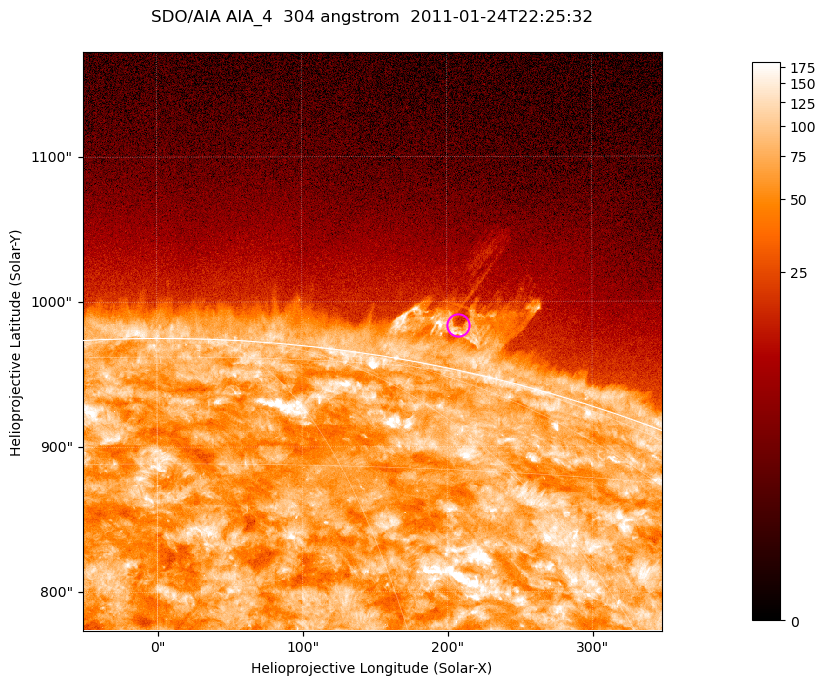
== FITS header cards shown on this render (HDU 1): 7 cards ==
TELESCOP= 'SDO/AIA '           / For AIA: SDO/AIA
INSTRUME= 'AIA_4   '           / For AIA: AIA_ATA1, AIA_ATA2, AIA_ATA3 or AIA_AT
WAVELNTH=                  304 / [angstrom] Wavelength
WAVEUNIT= 'angstrom'           / Wavelength unit: angstrom
DATE-OBS= '2011-01-24T22:25:32.125' / [ISO] Date when observation started; ISO 8
CTYPE1  = 'HPLN-TAN'           / CTYPE1; Typically HPLN
CTYPE2  = 'HPLT-TAN'           / CTYPE2; Typically HPLT

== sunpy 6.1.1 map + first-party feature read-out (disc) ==
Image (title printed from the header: SDO/AIA AIA_4  304 angstrom  2011-01-24T22:25:32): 665 x 665 px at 0.6 arcsec/px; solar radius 975 arcsec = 1625 px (partial field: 2.4% of the solar disc is inside the frame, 46% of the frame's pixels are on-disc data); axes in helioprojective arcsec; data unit not stated in the header (colour bar unlabelled)
Orientation: roll -0.132 deg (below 1 deg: not rotated)
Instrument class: DISC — disc imager (sunpy class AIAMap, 304 A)
Bright regions (active regions / flare kernels): reference = the on-disc median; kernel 5 px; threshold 5 sigma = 128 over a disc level ~72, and >= 1.15x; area >= 442 px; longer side >= 8 px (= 4.8 arcsec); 0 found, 0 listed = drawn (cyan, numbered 1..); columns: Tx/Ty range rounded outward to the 2 arcsec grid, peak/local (2 s.f.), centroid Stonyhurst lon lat
Off-limb structures (1.02-1.3 R_sun): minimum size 221 px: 3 found; the strongest spans PA ~345..350 deg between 1.02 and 1.08 R_sun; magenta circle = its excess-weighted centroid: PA ~350 deg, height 1.03 R_sun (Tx ~208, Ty ~984 arcsec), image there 1.6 x the reference